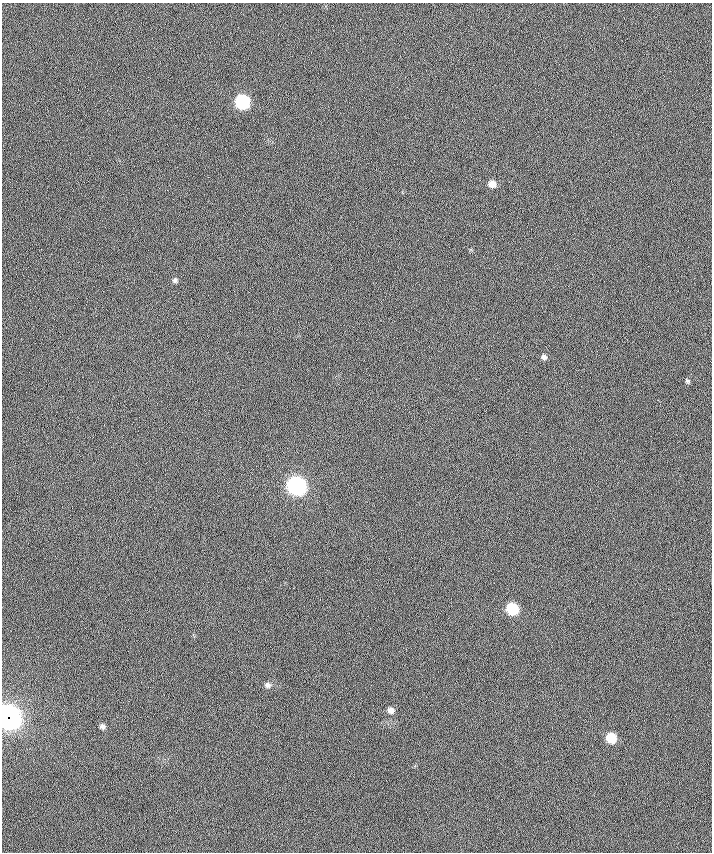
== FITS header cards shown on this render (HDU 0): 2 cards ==
NAXIS1  =                  710 /
NAXIS2  =                  850 /

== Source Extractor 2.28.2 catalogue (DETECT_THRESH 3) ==
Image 710 x 850 px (HDU 0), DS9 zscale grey, 1 PNG px = 1 image px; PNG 714 x 854 px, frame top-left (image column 1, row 850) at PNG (2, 3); no overlay
Background 0.246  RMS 14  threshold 42.7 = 3 sigma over >= 5 px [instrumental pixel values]
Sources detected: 12; all 12 listed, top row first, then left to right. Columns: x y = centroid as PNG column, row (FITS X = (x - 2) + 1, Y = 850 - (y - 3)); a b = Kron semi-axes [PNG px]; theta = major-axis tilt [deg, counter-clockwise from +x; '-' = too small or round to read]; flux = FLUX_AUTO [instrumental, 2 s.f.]
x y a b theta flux
242 102 8 8 - 110000
492 184 7 7 - 7400
175 280 6 6 - 2100
544 357 6 5 - 2600
687 381 6 5 - 1600
297 486 9 8 - 360000
512 609 8 7 - 56000
267 685 8 7 - 3200
390 710 7 6 - 4600
9 717 11 10 - 860000
102 726 6 5 - 3000
611 738 7 7 - 25000
At the frame edge (FLAGS 8, measured only in part): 1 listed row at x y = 9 717